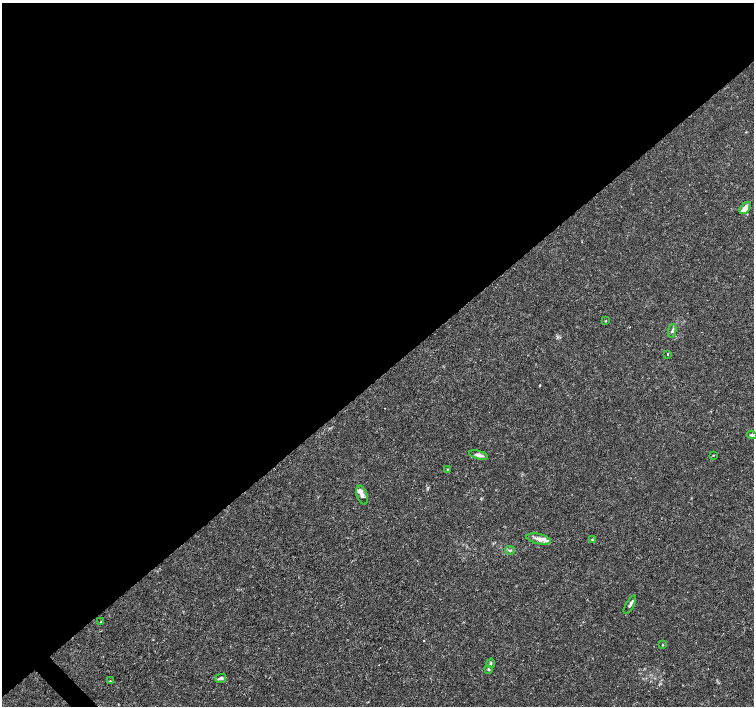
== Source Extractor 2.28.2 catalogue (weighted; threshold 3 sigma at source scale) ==
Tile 2 of 4 x 4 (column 2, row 1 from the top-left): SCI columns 1505-3008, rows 4373-5779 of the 6022 x 5995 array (HDU 1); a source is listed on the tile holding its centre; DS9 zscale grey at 2 x 2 block average (1 PNG px = mean of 2 x 2 image px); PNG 756 x 708 px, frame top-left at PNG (2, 3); each listed source drawn as its Kron ellipse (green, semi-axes under 4 px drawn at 4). Shown black and unused: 54% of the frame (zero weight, under 3 of 4 exposures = <1% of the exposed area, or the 3 px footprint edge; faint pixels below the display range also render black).
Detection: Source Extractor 2.28.2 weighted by HDU 2 'WHT'; one run over the whole footprint, this tile lists its part. Background 0.00168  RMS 9.3e-04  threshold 0.00418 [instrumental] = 3 sigma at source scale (4.5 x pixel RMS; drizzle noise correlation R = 1.50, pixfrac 1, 0.0396/0.0396 arcsec/px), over >= 5 px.
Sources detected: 21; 2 inside a brighter listed object's ellipse — not listed separately; the other 19 listed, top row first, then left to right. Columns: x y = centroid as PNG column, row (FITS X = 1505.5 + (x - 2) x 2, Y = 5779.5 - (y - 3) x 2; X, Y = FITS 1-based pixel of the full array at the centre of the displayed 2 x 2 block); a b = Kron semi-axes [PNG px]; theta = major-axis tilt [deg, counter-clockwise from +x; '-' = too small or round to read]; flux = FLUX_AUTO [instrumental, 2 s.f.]
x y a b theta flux
745 208 7 4 49 1.5
606 321 3 3 - 0.15
672 331 7 3 82 0.37
668 354 2 2 - 0.47
752 435 5 3 - 0.33
478 455 10 4 -14 0.9
713 455 3 2 - 0.12
448 469 3 2 - 0.18
362 495 10 5 -71 0.95
538 539 12 5 -12 1.3
593 539 4 3 - 0.33
510 550 5 3 - 0.29
630 605 10 3 61 0.58
101 622 3 2 - 0.14
663 645 3 2 - 0.13
491 663 5 3 - 0.27
488 669 3 3 - 0.28
221 678 5 3 - 0.66
110 681 2 2 - 0.11
Diffuse or blended objects may show on this block-average render without a row.